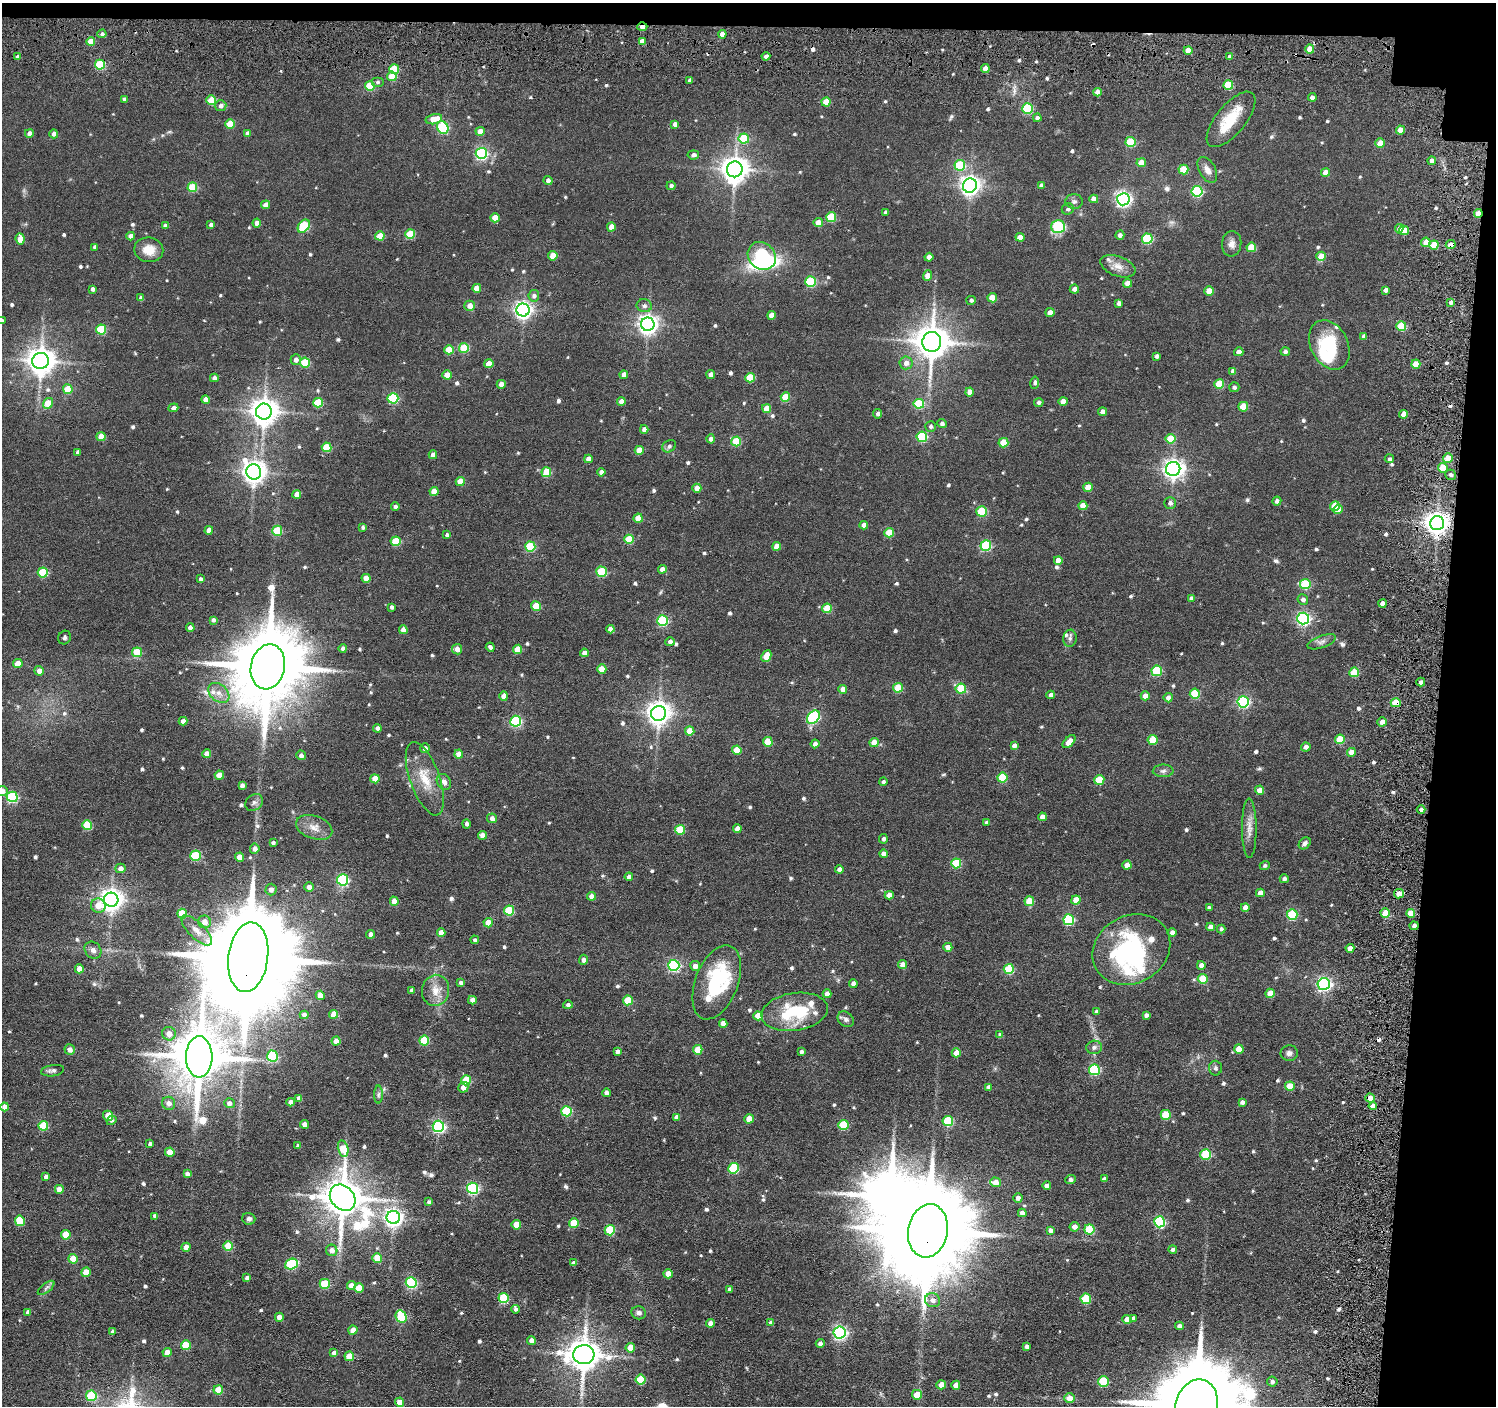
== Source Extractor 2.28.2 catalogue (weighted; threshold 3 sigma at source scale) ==
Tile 3 of 3 x 3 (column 3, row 1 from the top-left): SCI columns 3050-4543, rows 2971-4374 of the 4603 x 4632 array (HDU 1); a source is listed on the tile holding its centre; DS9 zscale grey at full resolution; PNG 1498 x 1408 px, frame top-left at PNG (2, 3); each listed source drawn as its Kron ellipse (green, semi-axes under 4 px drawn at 4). Shown black and unused: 6% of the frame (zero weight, under 3 of 6 exposures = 5% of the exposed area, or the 3 px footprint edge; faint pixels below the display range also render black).
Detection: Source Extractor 2.28.2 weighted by HDU 2 'WHT'; one run over the whole footprint, this tile lists its part. Background 0.0636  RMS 0.0085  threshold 0.0349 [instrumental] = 3 sigma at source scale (4.09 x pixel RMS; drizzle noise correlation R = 1.36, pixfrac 0.8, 0.05/0.05 arcsec/px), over >= 5 px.
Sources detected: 708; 1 too faint to see at this stretch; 3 inside a brighter object's white glare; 5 cosmic-ray / hot-pixel residue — neither listed nor drawn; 12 inside a brighter listed object's ellipse — not listed separately; of the other 687, all 500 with FLUX_AUTO >= 1.82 (the completeness limit of this list) listed and drawn (187 fainter detections not listed), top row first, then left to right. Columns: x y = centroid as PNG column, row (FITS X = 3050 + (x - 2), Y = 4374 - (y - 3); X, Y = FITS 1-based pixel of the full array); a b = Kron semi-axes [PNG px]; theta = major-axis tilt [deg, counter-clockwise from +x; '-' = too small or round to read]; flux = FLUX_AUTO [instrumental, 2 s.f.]
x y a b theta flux
642 27 5 3 - 5.4
102 34 4 4 - 2.1
722 34 4 4 - 5.3
642 41 4 4 - 5.6
91 42 4 4 - 15
1310 49 4 4 - 10
1188 51 4 4 - 7.7
766 56 4 4 - 2.8
1230 56 4 4 - 2.3
18 57 4 4 - 2.6
100 65 5 5 - 42
985 68 4 4 - 5.6
394 69 5 5 - 29
392 76 5 4 - 17
690 80 4 4 - 2.4
378 82 6 5 - 1.8
1228 85 5 4 - 25
370 86 5 5 - 33
1097 92 4 4 - 5.3
1312 97 4 4 - 2.9
124 99 4 4 - 2
211 100 5 5 - 23
826 102 4 4 - 16
221 106 6 5 - 3.5
1027 109 5 5 - 52
1037 118 4 4 - 3.1
434 119 8 5 12 14
1231 119 34 14 50 26
230 124 5 4 - 23
675 124 4 4 - 4.1
443 127 7 5 -61 75
1400 130 4 4 - 8.6
480 131 4 4 - 7.6
29 133 4 4 - 3.3
247 133 4 4 - 3.4
54 134 4 4 - 3.3
744 138 5 5 - 33
1131 142 5 5 - 31
1380 143 4 4 - 9.7
481 153 5 5 - 110
693 155 6 4 7 3
1432 161 4 4 - 4
1141 163 4 4 - 11
960 165 5 5 - 52
735 169 8 7 - 910
1183 170 5 5 - 21
1207 170 14 8 -60 5.4
1326 173 4 4 - 6.9
548 181 4 4 - 3.4
671 186 4 4 - 2.1
970 186 7 6 - 420
1041 186 4 4 - 3.2
192 187 5 5 - 30
1197 191 5 5 - 75
1094 199 4 4 - 6.6
1123 199 6 6 - 240
1074 201 9 7 0 2.4
266 205 4 4 - 6
1068 209 6 5 - 2
886 212 4 4 - 2.1
1478 213 4 3 - 11
831 217 5 5 - 32
495 218 5 4 - 8.6
257 223 4 4 - 6.1
818 223 4 4 - 11
211 225 4 4 - 3
165 226 4 4 - 2.7
304 226 7 5 52 49
611 227 4 4 - 8.8
1058 227 7 6 - 44
1399 229 5 4 - 3.3
1404 230 5 4 - 15
410 234 5 5 - 27
1120 235 4 4 - 2.9
131 236 4 4 - 4.4
380 236 4 4 - 17
1020 237 4 4 - 9.2
20 239 6 4 -84 13
1147 239 5 5 - 53
1426 242 4 4 - 6.8
1232 244 13 9 83 5.1
1434 245 5 4 - 13
1451 245 5 4 - 6.4
95 247 4 3 - 2
1251 247 5 4 - 19
149 250 14 12 -11 12
553 256 5 4 - 15
762 256 15 13 -46 140
1321 256 5 4 - 12
929 257 4 4 - 6.2
1118 266 18 10 -21 7.5
927 276 5 4 - 6.9
811 282 5 5 - 51
1128 283 4 4 - 7.1
477 288 4 4 - 11
93 289 4 4 - 2.8
1074 289 4 4 - 4.1
1385 290 4 4 - 3.1
1209 291 4 4 - 11
534 296 6 5 - 3.2
141 298 4 4 - 3.1
992 298 4 4 - 15
971 300 5 4 - 1.8
1451 302 4 4 - 2.5
1119 303 4 4 - 3.1
470 306 5 5 - 6.7
644 306 7 6 - 3
523 310 6 6 - 320
1050 313 4 4 - 6.9
771 315 4 4 - 7.5
2 321 4 4 - 1.9
648 324 6 6 - 440
1401 326 5 5 - 30
101 329 5 5 - 35
1364 336 4 4 - 2.9
932 342 10 9 - 1700
1329 345 26 18 -62 40
464 348 5 5 - 31
449 350 4 4 - 19
1239 352 5 4 - 4.8
1285 352 4 4 - 2.4
1156 356 4 4 - 2.3
296 360 5 5 - 3.9
41 361 8 8 - 990
305 362 5 5 - 32
906 363 7 6 - 4.9
489 364 4 4 - 12
1416 364 4 4 - 13
1233 371 4 4 - 4.2
711 374 4 4 - 4.6
447 375 4 4 - 11
624 375 4 4 - 5.3
214 378 4 4 - 2.9
750 378 5 5 - 26
1035 383 6 4 80 2
501 384 4 4 - 5.3
1219 384 5 4 - 24
1234 387 5 5 - 2.1
68 389 5 5 - 21
970 392 4 4 - 6.4
785 397 5 4 - 22
393 398 5 5 - 60
206 400 4 4 - 8.1
621 401 4 4 - 6.2
1063 401 4 4 - 6.4
1039 402 5 4 - 2.5
48 403 5 5 - 17
318 403 5 5 - 28
919 404 5 5 - 42
1243 407 5 5 - 20
173 408 5 4 - 3.5
767 408 4 4 - 11
264 412 8 8 - 950
1102 412 4 4 - 4.5
878 414 4 4 - 2.9
1403 414 4 4 - 5.2
942 424 4 4 - 2.6
931 426 5 5 - 1.8
644 429 4 4 - 3.7
101 436 4 4 - 10
922 437 5 5 - 49
711 439 4 4 - 3.1
1171 439 5 5 - 19
736 441 5 5 - 29
1003 443 5 4 - 18
669 446 7 5 31 2.2
327 447 5 5 - 26
639 450 4 4 - 11
78 452 4 4 - 2.9
433 455 4 4 - 5.4
1448 458 5 4 - 11
588 459 4 4 - 5.6
1389 459 5 4 - 1.9
1443 468 5 5 - 12
1173 469 7 7 - 410
254 472 8 7 - 610
546 472 5 4 - 24
601 472 4 4 - 3.4
1451 475 5 5 - 2.3
460 482 4 4 - 14
1088 487 4 4 - 13
697 488 4 4 - 7.5
434 491 4 4 - 11
297 494 4 4 - 7
1277 501 4 4 - 3.1
1170 503 6 6 - 2.9
395 506 4 4 - 2.5
1083 506 4 4 - 9
1335 506 5 4 - 14
1338 509 5 4 - 10
982 511 5 5 - 39
638 518 4 4 - 14
1437 523 7 7 - 660
864 525 4 4 - 5
363 527 4 3 - 1.9
209 530 4 4 - 6.7
277 531 5 5 - 31
889 533 5 4 - 23
447 535 4 4 - 2.2
629 539 5 4 - 23
396 541 5 5 - 29
777 546 4 4 - 9.7
986 546 5 5 - 59
530 547 5 5 - 48
1058 560 4 4 - 8.6
662 569 4 4 - 5.1
43 572 5 5 - 37
601 572 5 5 - 36
366 578 4 4 - 8.2
200 579 3 3 - 2
1305 584 5 5 - 37
1191 598 4 4 - 2
1303 599 5 5 - 3
1382 603 4 4 - 4.6
536 606 5 4 - 19
391 607 4 3 - 2
827 608 5 4 - 22
1303 619 6 6 - 170
213 620 4 4 - 2.2
663 621 5 5 - 68
190 628 4 4 - 4.9
610 629 4 4 - 4.3
403 630 4 4 - 6.3
64 637 7 6 - 1.9
1070 638 8 6 82 2.2
670 642 4 4 - 3
1322 642 15 6 19 3.5
490 647 4 3 - 2.5
343 648 4 4 - 3.1
457 649 5 5 - 6.2
518 649 5 4 - 16
137 652 5 5 - 23
584 653 4 4 - 4.8
766 656 6 4 64 14
18 663 4 4 - 8.8
268 667 23 17 78 9600
602 669 4 4 - 13
39 671 5 4 - 5.3
1157 671 5 5 - 46
1354 672 5 4 - 23
1421 682 4 4 - 2.9
898 688 5 5 - 25
843 689 4 4 - 5.2
961 689 5 5 - 20
219 693 12 8 -41 6.1
1195 694 5 5 - 31
1051 695 4 4 - 2.9
504 696 4 4 - 7.5
1145 696 4 4 - 5.5
1168 698 4 4 - 4.3
1243 702 5 5 - 110
1396 703 5 4 - 19
658 713 7 7 - 640
813 717 7 5 49 88
183 721 4 4 - 3.9
516 721 5 5 - 83
1382 722 5 4 - 5.5
377 728 4 4 - 2.6
690 731 4 4 - 12
1340 739 5 5 - 24
1153 740 5 5 - 23
768 742 5 5 - 21
1069 742 8 4 45 8
874 743 4 4 - 12
815 744 4 4 - 3.7
1014 745 4 4 - 3.6
1306 747 5 4 - 3.8
425 748 5 4 - 3.4
737 750 4 4 - 16
1351 752 4 4 - 6.4
207 754 4 4 - 6.6
459 754 4 4 - 7.4
301 755 5 4 - 3.6
1163 771 10 6 2 2.6
219 775 4 4 - 9.3
1002 777 5 5 - 31
375 779 4 4 - 13
425 779 38 15 -70 22
1099 780 5 5 - 26
444 782 8 6 -55 4
883 782 4 4 - 1.9
242 785 4 4 - 3.5
1259 790 4 4 - 7.4
2 791 5 5 - 5
12 797 5 5 - 79
254 802 9 7 35 2.8
1421 809 4 4 - 2.2
1042 817 4 4 - 5
492 818 5 5 - 3.7
987 822 4 3 - 2.5
466 824 4 4 - 2.4
87 825 5 5 - 34
314 827 19 11 -20 8.7
737 828 4 4 - 4.2
1249 828 30 7 -90 7.6
680 830 5 5 - 27
483 835 4 4 - 7.2
883 839 4 4 - 2.2
273 842 4 3 - 1.9
1305 843 7 5 45 3
255 849 5 5 - 4
883 854 4 4 - 4.1
195 856 5 5 - 37
240 857 4 4 - 9.8
956 863 5 5 - 36
1127 865 4 4 - 7.9
1265 865 5 4 - 1.8
120 868 5 5 - 4.6
839 869 4 4 - 3.8
629 877 4 4 - 4.1
1284 879 4 4 - 2.6
343 880 5 5 - 85
309 887 5 4 - 4.1
271 890 6 5 - 4.2
1260 893 4 4 - 6.7
1399 894 5 4 - 7.8
889 895 4 4 - 4.9
591 896 4 4 - 6
111 900 7 7 - 610
1076 900 4 4 - 12
394 901 4 4 - 8.1
1029 901 5 5 - 16
98 906 7 7 - 12
1245 907 4 4 - 5.7
1209 908 4 3 - 2.2
509 910 5 5 - 36
1385 913 4 4 - 14
1411 913 4 4 - 11
182 914 5 4 - 26
1292 915 5 5 - 46
1069 920 5 5 - 72
204 922 6 6 - 6.5
488 923 4 4 - 13
1414 926 4 4 - 2.8
1211 927 4 4 - 5.8
1221 929 4 4 - 2
197 930 20 8 -44 7.5
441 932 4 4 - 5.6
1172 933 4 4 - 4.4
371 934 4 4 - 3.5
475 940 4 4 - 1.9
948 947 4 4 - 7.2
1350 948 4 4 - 5.3
1131 949 40 33 29 100
93 950 9 7 -45 3.6
248 957 35 20 83 26000
583 960 5 4 - 2.9
674 965 5 5 - 110
903 965 4 4 - 6
1201 965 4 4 - 5.2
695 966 5 5 - 6
79 969 4 4 - 8.5
1009 969 5 5 - 41
1203 979 5 5 - 22
717 982 39 21 69 70
461 983 4 3 - 2.6
853 984 4 4 - 3.8
1324 984 6 6 - 190
412 990 4 4 - 2.8
435 990 16 13 83 10
1270 993 5 4 - 13
827 994 4 4 - 5.8
320 995 4 4 - 10
472 1000 4 4 - 4.1
628 1000 5 5 - 24
568 1005 5 4 - 2.3
795 1012 33 19 8 45
1096 1012 4 4 - 2.6
334 1014 4 4 - 9.6
304 1015 4 4 - 4.3
1146 1015 4 4 - 2.6
758 1016 4 4 - 13
846 1019 9 7 -40 2.6
723 1023 4 4 - 6
169 1034 7 6 - 6
1000 1035 4 4 - 2.3
336 1041 4 4 - 7.8
424 1041 5 5 - 38
1094 1047 8 7 - 2.6
1239 1049 4 4 - 12
70 1050 5 5 - 4.2
698 1050 5 5 - 17
617 1051 4 4 - 2.8
801 1052 3 3 - 2
956 1053 4 4 - 8.7
1289 1053 8 7 - 3.1
272 1056 5 5 - 61
199 1057 20 13 90 4600
1215 1068 7 6 - 2.1
1094 1070 5 5 - 71
52 1071 11 5 7 2.5
466 1080 5 5 - 29
1290 1086 5 4 - 14
463 1087 5 5 - 5
989 1087 4 4 - 3.1
606 1093 4 4 - 3.5
378 1095 9 4 89 1.9
299 1098 4 4 - 4.1
1370 1098 4 4 - 7.2
290 1102 4 4 - 5.2
1242 1102 4 4 - 2.7
169 1103 7 6 - 4.8
229 1103 5 5 - 3.7
1373 1106 4 4 - 4.5
5 1107 4 4 - 6.7
567 1111 5 5 - 49
1166 1115 5 5 - 28
108 1116 5 4 - 13
676 1117 4 4 - 3.6
749 1119 4 4 - 11
111 1120 5 4 - 1.9
948 1121 5 5 - 45
304 1124 4 4 - 5.4
843 1125 5 5 - 36
43 1126 5 5 - 34
438 1126 6 5 - 130
150 1144 4 3 - 2.1
298 1146 4 3 - 2.2
343 1149 8 5 -78 26
170 1152 4 4 - 8.5
1206 1154 5 5 - 44
734 1168 5 5 - 53
187 1174 4 4 - 3.7
46 1177 4 4 - 4.1
1104 1179 4 4 - 3.4
1070 1180 5 4 - 2.5
995 1182 5 5 - 6.8
1047 1186 4 4 - 3.7
473 1188 5 5 - 95
59 1189 4 4 - 7.3
343 1198 14 11 -49 2300
1018 1198 4 4 - 4
429 1202 4 4 - 2.3
1022 1213 4 4 - 4.5
155 1216 4 4 - 2.8
393 1217 6 6 - 340
249 1219 7 6 - 2.5
20 1221 5 5 - 28
1159 1222 5 5 - 74
574 1223 5 5 - 20
516 1225 5 4 - 13
1074 1227 5 4 - 4.4
1089 1229 5 5 - 34
610 1230 5 5 - 38
1050 1230 4 4 - 3.5
928 1231 27 19 80 16000
66 1235 5 5 - 18
228 1246 5 5 - 24
186 1247 4 4 - 7.8
1173 1249 4 4 - 2.2
332 1250 6 5 - 5.2
377 1258 5 5 - 16
73 1259 5 4 - 19
574 1263 4 4 - 3.6
291 1264 6 5 - 64
86 1272 5 4 - 11
668 1274 4 4 - 8.9
247 1278 4 4 - 3.1
411 1282 5 5 - 86
325 1284 5 5 - 33
351 1285 4 4 - 6.4
46 1288 10 4 38 1.9
359 1288 5 5 - 14
730 1289 4 4 - 2.7
503 1298 5 5 - 45
1086 1299 5 5 - 40
932 1300 7 7 - 4
515 1309 4 4 - 2.2
28 1312 4 4 - 4
639 1313 7 6 - 3.1
279 1317 4 4 - 6.3
401 1317 6 5 - 45
1133 1318 4 4 - 2.5
1127 1319 4 4 - 8.7
710 1323 4 4 - 5.5
771 1323 4 4 - 3.9
1179 1326 4 4 - 3.3
353 1330 4 4 - 7.2
112 1331 4 3 - 1.8
840 1332 6 6 - 180
531 1340 4 4 - 4.6
820 1343 4 4 - 2.9
186 1345 5 5 - 24
1027 1346 4 4 - 2.6
630 1348 5 4 - 11
167 1353 4 4 - 8.4
334 1353 4 4 - 3.2
584 1355 10 9 - 1500
349 1356 5 4 - 16
641 1380 5 5 - 28
1104 1381 5 5 - 36
1272 1382 5 5 - 2.6
941 1385 4 4 - 10
956 1385 4 4 - 6
218 1390 5 4 - 17
917 1395 5 5 - 13
91 1396 5 5 - 46
1069 1398 5 5 - 7.5
399 1402 4 4 - 8.2
1196 1406 27 21 75 18000
Overlapping masked pixels (flux is a lower limit): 9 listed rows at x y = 642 27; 1478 213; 1451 245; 1443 468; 1437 523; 1396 703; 248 957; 1370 1098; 928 1231
Isophote crosses this tile's border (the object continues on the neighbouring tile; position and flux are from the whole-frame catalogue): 3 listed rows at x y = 2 321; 2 791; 1196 1406